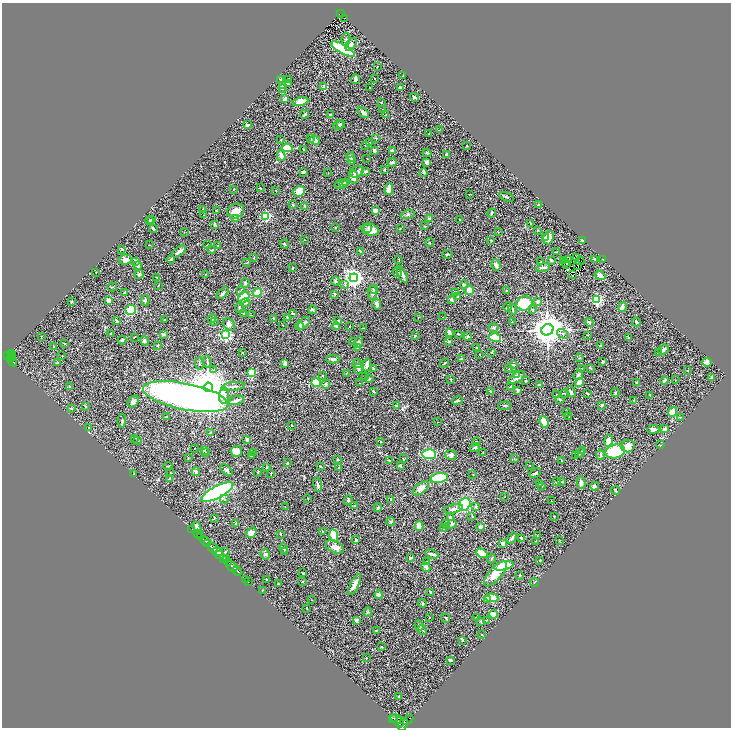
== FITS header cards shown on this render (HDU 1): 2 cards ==
NAXIS1  =                 1457
NAXIS2  =                 1451

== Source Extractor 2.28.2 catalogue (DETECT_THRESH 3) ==
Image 1457 x 1451 px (HDU 1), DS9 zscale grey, zoomed out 1/2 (1 PNG px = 2 x 2 image px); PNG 733 x 730 px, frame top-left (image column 1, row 1450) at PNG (2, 3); each listed source drawn as its Kron ellipse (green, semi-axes under 4 px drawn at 4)
Background 0.532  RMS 0.026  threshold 0.078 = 3 sigma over >= 5 px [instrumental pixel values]
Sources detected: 501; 33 cannot appear on this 1/2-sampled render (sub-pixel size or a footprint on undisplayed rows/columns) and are neither listed nor drawn; the other 468 listed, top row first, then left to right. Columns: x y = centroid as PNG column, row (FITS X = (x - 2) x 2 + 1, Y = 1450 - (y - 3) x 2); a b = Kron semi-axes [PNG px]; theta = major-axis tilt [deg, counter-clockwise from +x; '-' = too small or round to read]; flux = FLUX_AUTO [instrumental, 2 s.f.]
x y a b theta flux
340 14 4 1 - 42
345 18 2 1 - 3
346 39 7 3 81 7.6
351 44 7 4 52 17
343 49 13 4 -29 450
377 66 2 1 - 2.3
403 76 4 1 - 2.2
280 79 4 2 - 5.7
289 79 3 2 - 3.6
355 79 5 2 - 18
375 79 2 2 - 1.9
288 84 3 3 - 10
282 85 3 2 - 13
324 87 4 3 - 28
370 87 2 2 - 2.7
282 88 4 3 - 5.4
400 88 3 3 - 5.7
415 97 4 3 - 17
285 99 3 2 - 27
300 102 8 4 13 37
381 103 4 2 - 2.4
382 110 3 2 - 3.4
363 113 7 3 -40 17
304 114 5 2 - 6.3
330 115 3 3 - 4.6
386 115 2 1 - 1.1
341 124 4 3 - 6
247 125 2 2 - 9.8
338 125 5 3 - 6.1
439 130 3 2 - 2.5
429 134 2 2 - 1.7
376 138 3 3 - 5.7
281 139 2 2 - 2.1
311 139 2 2 - 2.5
315 140 5 3 - 18
369 143 3 3 - 4.7
365 145 3 3 - 2.8
467 146 2 2 - 1.8
287 148 6 4 -6 100
303 149 2 2 - 9.4
374 151 4 3 - 9.3
392 151 3 3 - 12
427 153 4 3 - 5.9
447 154 2 2 - 8.9
281 156 5 3 - 23
351 157 5 4 - 11
367 158 2 1 - 1.5
351 160 3 3 - 14
392 162 5 3 - 6.8
427 162 4 3 - 15
384 170 3 2 - 3.1
365 171 4 3 - 9.5
303 172 3 2 - 11
356 172 8 5 23 18
328 173 2 1 - 1.4
424 173 4 3 - 3.7
354 177 6 4 83 30
346 182 3 2 - 14
344 183 3 2 - 7.9
341 184 6 4 13 17
260 188 3 2 - 2.4
233 189 2 2 - 1.9
389 189 6 4 81 31
276 191 2 2 - 2.1
299 192 6 5 - 41
469 194 2 1 - 1.7
507 197 8 3 -20 6.7
293 205 3 3 - 6.1
538 205 3 2 - 4
304 206 2 2 - 4.7
203 209 4 2 - 3.8
216 210 3 2 - 2.2
236 211 9 7 28 40
375 211 2 2 - 60
492 213 5 2 - 5.2
204 215 2 1 - 1.5
408 215 7 4 15 9.9
266 216 3 3 - 390
235 218 3 3 - 42
430 219 3 2 - 32
460 219 2 2 - 2.7
149 220 3 3 - 4.8
151 220 2 1 - 1.6
530 223 2 1 - 2.2
215 224 4 3 - 7.6
425 226 2 2 - 3.6
335 228 2 1 - 1.3
400 228 2 2 - 1.6
153 229 4 3 - 8.1
368 229 3 2 - 5.1
370 230 9 6 -17 54
537 230 3 2 - 1.7
184 232 2 1 - 1.3
498 232 2 2 - 1.8
546 237 3 3 - 13
548 238 7 5 69 36
304 240 2 1 - 2.4
583 240 3 2 - 8.3
491 241 2 2 - 2.8
430 242 4 2 - 2.9
284 244 4 2 - 5.6
149 245 2 1 - 1.5
207 245 3 2 - 1.9
218 245 3 2 - 1.7
122 249 3 3 - 6.1
212 250 4 3 - 3.3
179 251 8 3 36 21
360 251 3 2 - 3
557 252 2 2 - 2.2
447 254 5 2 - 5
254 258 3 2 - 3
576 258 2 1 - 1.7
125 259 6 5 - 24
171 259 4 3 - 6.7
399 259 2 1 - 1.5
569 259 2 2 - 1.6
595 259 3 2 - 4.7
603 259 2 2 - 1.8
551 260 4 3 - 6.2
136 261 3 3 - 12
563 261 2 1 - 1.9
580 261 4 1 - 0.86
541 262 3 2 - 5.7
246 263 3 2 - 2.5
565 263 3 1 - 2.2
496 265 6 4 -73 17
566 265 2 1 - 2.2
578 265 3 1 - 0.52
138 266 2 2 - 30
543 267 7 3 12 14
293 268 3 2 - 3.4
397 272 5 3 - 6.8
96 273 2 1 - 1.3
205 274 2 2 - 2.5
402 274 9 3 -65 14
139 275 5 3 - 6.4
572 275 3 1 - 1.8
600 275 6 3 -32 28
157 277 2 2 - 2.6
354 278 4 4 - 2600
335 281 4 3 - 5.7
245 283 5 3 - 6.1
464 284 4 3 - 12
158 285 2 1 - 1.4
345 285 4 3 - 5.9
112 287 5 2 - 3.2
374 289 4 3 - 9.6
469 290 5 4 - 34
506 290 3 2 - 2
241 291 3 2 - 4.1
125 292 4 2 - 9.7
456 292 3 3 - 4.6
223 293 7 3 43 9
257 293 4 4 - 44
372 293 7 4 -87 12
335 294 3 2 - 8.2
458 296 4 2 - 3.7
244 297 6 5 - 61
109 300 3 3 - 38
145 300 5 3 - 9.8
451 300 4 2 - 12
597 300 3 3 - 590
538 301 4 3 - 10
71 302 2 2 - 5.4
246 303 5 4 - 7.7
524 303 8 7 - 140
377 304 5 3 - 15
508 307 5 3 - 7.6
622 307 5 4 - 16
240 308 5 3 - 7.1
512 309 5 2 - 6.3
131 310 5 5 - 110
312 310 4 3 - 7.8
533 310 4 3 - 4.8
293 313 4 3 - 4.7
243 314 3 3 - 3.3
251 315 3 2 - 2.2
418 317 3 2 - 1.7
443 317 2 1 - 1.5
212 318 4 2 - 8.6
273 318 2 2 - 4.7
287 318 4 2 - 3.4
117 320 3 2 - 4.2
164 320 2 2 - 1.7
338 320 4 3 - 5.3
214 321 3 3 - 3.9
512 322 2 1 - 1.6
589 322 5 3 - 6.3
636 322 4 3 - 6.2
304 323 7 3 48 9.7
229 324 7 5 -48 17
282 325 2 2 - 2
299 326 4 3 - 27
336 326 4 2 - 8.8
349 326 2 1 - 2.3
494 327 5 3 - 5.8
363 328 2 2 - 1.8
547 330 6 5 - 11000
449 333 3 3 - 19
111 334 3 2 - 11
164 334 4 3 - 8.7
458 334 4 2 - 2.1
563 334 6 3 -34 7.6
226 335 3 3 - 980
415 335 4 3 - 4.8
587 335 2 1 - 1.8
41 336 2 1 - 4.8
134 337 2 1 - 1.7
468 337 4 3 - 4.8
495 338 6 3 -15 160
629 338 3 2 - 4.8
122 340 4 3 - 8.4
145 341 5 4 - 9.2
449 341 4 3 - 4
353 342 3 2 - 4.4
358 342 6 4 55 12
64 343 2 2 - 3
158 345 3 2 - 5.1
600 345 3 2 - 5.3
54 347 4 3 - 3.4
476 347 2 2 - 3.3
358 348 4 3 - 11
664 350 6 3 42 9.9
492 352 3 2 - 2.8
243 353 2 2 - 2
658 353 2 2 - 3.4
11 354 4 3 - 170
480 354 2 1 - 2
11 355 3 2 - 170
7 356 3 3 - 230
62 356 2 1 - 2.6
11 357 2 1 - 38
580 357 3 2 - 3.3
10 359 2 2 - 110
333 359 6 3 0 7.5
461 359 4 3 - 10
13 362 4 3 - 65
207 362 6 3 -84 5.7
603 362 3 3 - 6.2
707 362 5 4 - 14
58 363 3 2 - 9.6
285 363 4 4 - 15
445 363 5 2 - 3.5
199 364 6 2 -87 5.1
358 364 6 4 -16 16
367 365 7 3 80 21
513 365 3 3 - 5
373 368 3 3 - 7.3
358 369 5 4 - 9.1
509 369 2 2 - 2.5
581 369 4 3 - 6.3
591 369 4 2 - 3.2
213 370 3 2 - 2.9
688 370 2 2 - 1.7
252 372 3 3 - 250
346 374 3 2 - 2
517 375 3 3 - 7.1
578 375 5 3 - 9.8
322 376 3 3 - 3.2
365 377 2 2 - 3.5
517 377 8 4 33 16
712 377 3 2 - 4.7
369 379 4 2 - 4.5
451 379 3 2 - 3.3
675 380 2 1 - 1.9
526 381 3 2 - 4.5
664 381 4 2 - 8.1
316 383 5 4 - 90
359 383 2 1 - 1.6
579 383 5 3 - 52
637 383 3 2 - 3.1
326 384 4 4 - 9.9
539 385 3 2 - 2.9
69 386 3 2 - 3.8
234 386 11 2 6 9.7
208 387 5 4 - 18000
511 387 3 2 - 9.7
518 390 3 2 - 7
374 391 3 2 - 4.4
490 391 2 2 - 4.5
571 392 6 4 -69 10
615 393 4 3 - 5.4
557 394 3 2 - 2.1
565 394 3 2 - 2.5
588 394 3 2 - 3.5
650 395 2 2 - 4.9
224 396 8 5 85 23
186 397 43 13 -11 3600
560 399 5 3 - 4.4
236 400 8 2 18 29
634 400 3 2 - 2.6
457 401 6 2 12 5.7
133 402 6 4 50 16
396 405 3 2 - 4.6
602 405 4 3 - 7.1
85 406 4 3 - 4.1
505 406 6 3 6 4.5
71 408 4 3 - 5.3
673 412 5 4 - 67
566 413 2 2 - 2.4
569 416 2 2 - 1.8
166 417 4 1 - 3.6
680 417 2 2 - 2
122 421 7 3 86 7.3
438 422 2 1 - 1.3
544 422 6 3 -69 100
292 425 2 1 - 2.3
88 428 2 2 - 2
653 429 6 4 5 13
665 429 4 3 - 11
211 432 3 3 - 2.8
134 438 4 3 - 4.1
247 439 3 3 - 9.1
138 440 2 2 - 4
380 441 3 2 - 2.5
608 441 6 4 80 41
476 442 2 1 - 1.2
661 445 3 2 - 1.6
628 446 7 6 - 45
475 447 5 3 - 8.4
194 448 2 1 - 1.2
204 450 3 2 - 8.6
583 451 4 2 - 3.7
615 451 10 7 14 190
206 452 3 2 - 2.4
236 452 6 5 - 27
254 452 2 2 - 1.5
483 453 3 2 - 1.5
580 453 5 2 - 5.2
429 454 7 5 -3 160
451 455 6 4 -16 11
600 455 5 3 - 7.5
251 456 2 2 - 6.2
576 456 3 2 - 3
188 457 3 2 - 2.1
403 459 2 1 - 2.1
514 459 2 1 - 1.6
337 460 4 2 - 2.2
389 460 3 2 - 3.4
561 460 3 2 - 3.2
288 463 3 2 - 5.1
400 465 4 3 - 8.1
529 465 2 2 - 1.5
168 466 4 2 - 3.6
320 466 3 2 - 5.4
267 467 4 2 - 3.1
339 467 2 2 - 1.9
227 470 7 3 -45 11
196 472 4 3 - 22
258 472 3 2 - 2.6
170 473 2 2 - 2
271 473 3 2 - 3.4
535 473 6 3 33 9
134 474 2 2 - 2.8
473 474 2 2 - 2.4
169 478 3 3 - 3.7
439 478 9 4 10 220
556 482 3 2 - 4.9
562 482 3 2 - 2.5
581 483 6 3 -75 21
318 484 7 2 -75 14
540 484 3 3 - 11
541 486 3 2 - 2.9
594 486 4 3 - 14
421 488 9 5 37 33
616 491 4 2 - 3.7
217 492 18 6 28 990
504 497 2 1 - 1.7
308 498 2 2 - 1.8
224 499 4 3 - 6.3
391 499 4 3 - 6.7
348 500 5 3 - 7.7
552 501 3 2 - 2.2
465 504 7 5 58 240
354 506 2 2 - 2.1
285 507 2 1 - 2.5
378 507 4 3 - 5.4
476 507 4 4 - 6.2
453 509 10 4 15 16
554 516 2 2 - 3.3
472 517 2 2 - 1.9
214 518 4 2 - 3.4
450 518 3 3 - 8
390 522 5 4 - 7.3
236 523 3 2 - 3.3
446 524 4 3 - 5.4
452 524 5 4 - 9.6
419 526 4 3 - 42
480 526 3 3 - 17
197 527 6 3 -67 23
192 529 3 1 - 2.3
443 529 4 3 - 5.5
323 531 3 3 - 4.9
251 533 6 4 38 46
197 534 2 1 - 45
281 534 3 2 - 2.1
334 535 6 3 -79 120
537 536 3 2 - 1.9
200 537 2 2 - 220
512 538 6 3 53 8
521 538 3 2 - 7.4
356 540 3 2 - 6.7
205 541 5 2 - 940
535 541 2 1 - 1.6
559 541 2 2 - 2
208 543 2 1 - 300
503 544 3 3 - 26
335 547 9 5 -27 42
213 548 5 2 - 1400
284 548 5 3 - 5.1
285 551 3 2 - 2.4
217 552 5 3 - 420
225 552 3 2 - 2.2
482 553 6 3 -31 58
265 554 5 4 - 9.7
432 554 7 2 -17 15
220 555 3 2 - 350
411 557 2 2 - 24
223 558 3 2 - 370
492 558 5 2 - 5.4
227 560 4 2 - 260
540 560 2 2 - 3
229 562 4 2 - 220
427 562 4 2 - 2.8
232 566 6 2 -45 380
504 566 10 4 13 170
426 567 5 3 - 19
237 571 5 2 - 830
303 573 4 2 - 3.2
495 574 15 6 48 77
519 575 3 2 - 3
266 579 2 2 - 3
246 580 3 2 - 14
248 582 3 1 - 12
302 582 2 2 - 4.2
534 582 4 2 - 3.7
278 584 3 2 - 4.4
354 585 11 3 63 43
262 590 2 2 - 3.3
431 592 2 2 - 13
379 595 4 3 - 15
492 598 7 3 -5 140
488 599 3 3 - 43
311 600 2 2 - 1.4
422 603 4 3 - 5.5
306 608 3 2 - 3.2
368 612 5 4 - 5.7
493 614 5 3 - 31
429 617 2 2 - 2.2
445 618 5 2 - 5.2
477 618 3 2 - 3.7
356 620 4 3 - 9.6
486 620 3 2 - 1.9
480 621 3 3 - 4.6
419 625 5 3 - 5.7
376 630 3 3 - 5.1
422 630 5 3 - 5.2
481 634 3 2 - 1.5
463 640 3 3 - 3.6
382 647 4 2 - 3.2
366 658 2 2 - 4.1
451 660 3 2 - 8.8
399 696 3 2 - 3.1
393 718 3 1 - 100
397 720 7 5 -42 1800
400 720 2 2 - 290
408 720 6 3 46 260
403 724 7 4 64 1700
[33 sub-pixel or undisplayed-footprint detections neither listed nor drawn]